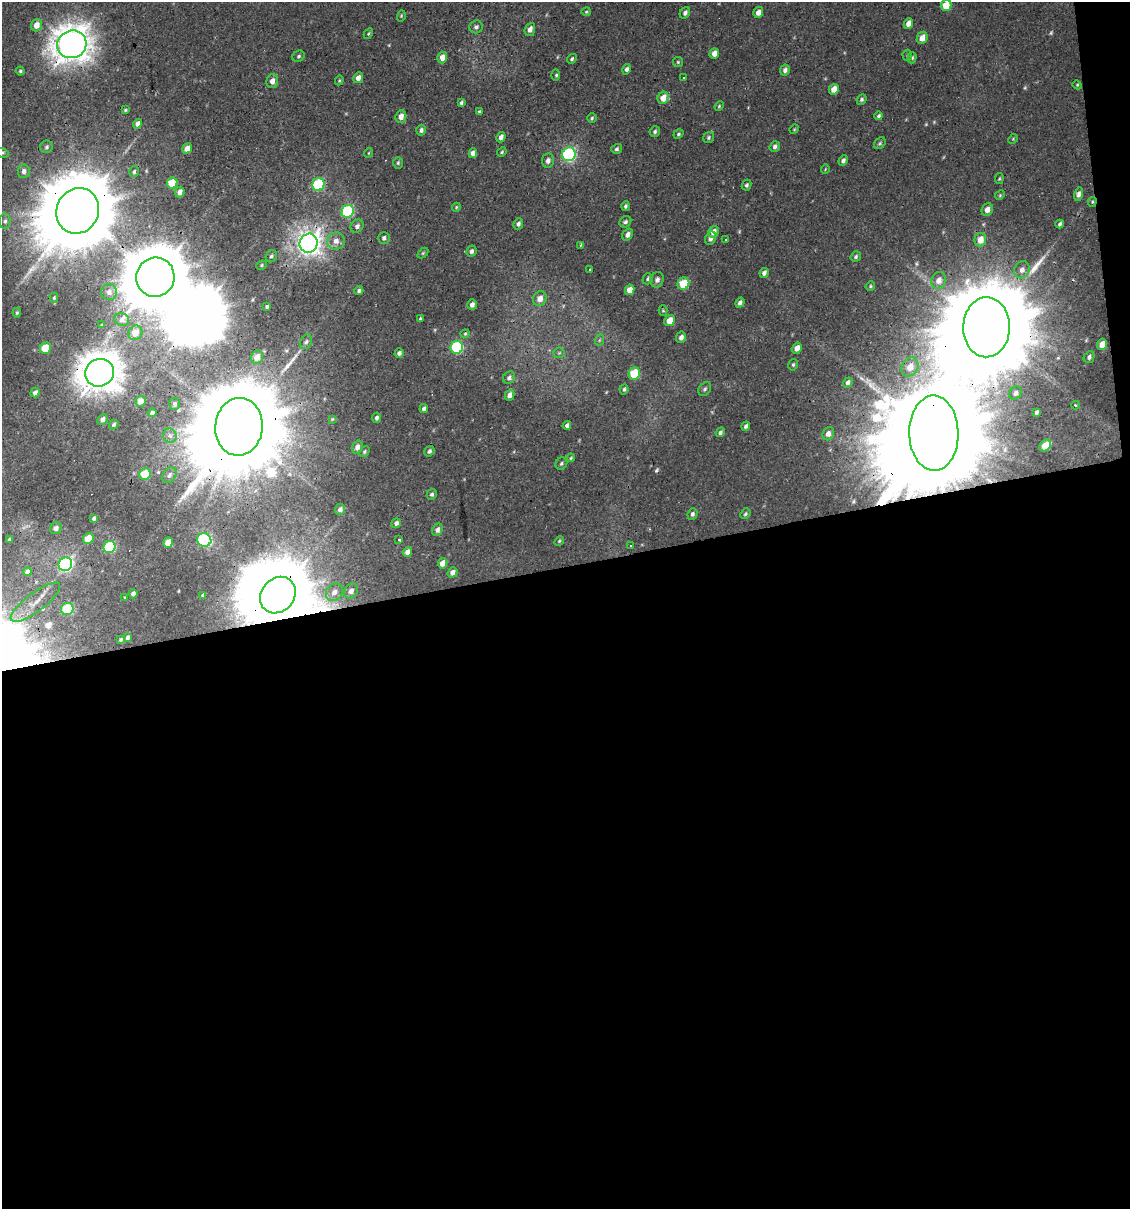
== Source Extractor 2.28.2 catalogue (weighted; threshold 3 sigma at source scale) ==
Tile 16 of 4 x 4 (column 4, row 4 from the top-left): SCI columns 3405-4532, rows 1-1207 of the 4599 x 4829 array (HDU 1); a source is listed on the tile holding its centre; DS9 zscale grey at full resolution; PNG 1132 x 1211 px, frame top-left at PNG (2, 2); each listed source drawn as its Kron ellipse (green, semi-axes under 4 px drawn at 4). Shown black and unused: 54% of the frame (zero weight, under 2 of 3 exposures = <1% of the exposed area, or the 3 px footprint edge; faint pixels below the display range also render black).
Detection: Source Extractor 2.28.2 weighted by HDU 2 'WHT'; one run over the whole footprint, this tile lists its part. Background -2.67e-04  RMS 0.0035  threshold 0.0156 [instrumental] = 3 sigma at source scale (4.5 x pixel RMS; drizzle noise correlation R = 1.50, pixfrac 1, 0.0396/0.0396 arcsec/px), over >= 5 px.
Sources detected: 210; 6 too faint to see at this stretch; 2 inside a brighter object's white glare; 1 cosmic-ray / hot-pixel residue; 3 long thin detections or spike segments (spike, bleed or trail) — neither listed nor drawn; the other 198 listed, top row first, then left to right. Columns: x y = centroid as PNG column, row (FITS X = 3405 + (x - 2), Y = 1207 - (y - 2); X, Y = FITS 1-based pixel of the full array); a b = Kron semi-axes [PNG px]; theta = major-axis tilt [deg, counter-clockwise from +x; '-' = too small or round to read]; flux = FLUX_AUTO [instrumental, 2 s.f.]
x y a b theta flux
946 5 6 5 - 6.4
586 12 5 4 - 0.41
685 13 6 4 55 0.97
758 13 6 4 72 2.1
401 16 6 3 73 0.41
908 23 5 4 - 2.3
36 25 6 5 - 3.4
476 27 7 6 - 1
530 29 7 5 69 1.7
368 34 6 3 60 0.39
922 38 6 5 - 3.3
72 44 15 13 24 480
714 53 5 4 - 2.2
907 55 5 5 - 0.46
299 56 6 5 - 0.64
442 57 6 5 - 3.1
912 58 5 4 - 0.54
572 59 5 4 - 0.6
678 62 5 5 - 0.43
627 69 5 4 - 0.97
785 70 5 4 - 1.1
20 71 4 4 - 0.49
556 75 6 4 89 0.48
683 77 3 3 - 0.63
358 78 6 5 - 1.8
339 80 5 4 - 0.38
272 81 7 5 74 1.9
1077 85 5 4 - 0.4
834 89 5 4 - 3.2
663 98 6 5 - 4.1
861 99 5 4 - 0.73
461 103 4 3 - 0.59
719 106 5 4 - 0.4
125 110 3 3 - 0.4
479 112 4 3 - 0.54
401 116 6 5 - 2.3
879 116 4 3 - 0.63
592 118 5 4 - 0.49
138 124 5 4 - 1.9
794 129 5 4 - 0.39
421 130 5 5 - 0.98
655 132 5 5 - 0.68
678 134 5 4 - 0.55
501 137 5 4 - 1.7
709 137 6 5 - 0.63
1013 139 5 4 - 0.4
880 143 6 5 - 0.56
775 146 5 5 - 1.1
47 147 6 6 - 0.79
187 149 5 4 - 2.5
617 149 5 4 - 0.74
502 152 5 4 - 0.45
2 153 6 5 - 0.62
368 153 5 3 - 0.28
473 153 5 4 - 1.7
569 154 7 6 - 55
548 161 7 6 - 1.3
843 161 5 4 - 1.2
398 163 6 4 88 0.52
825 169 4 3 - 0.27
24 171 7 6 - 1.3
134 172 5 5 - 0.76
999 179 5 3 - 0.42
172 183 6 5 - 9.7
318 184 6 6 - 33
747 185 5 4 - 0.71
180 192 5 4 - 1.8
1079 194 7 4 75 1.5
1000 195 5 4 - 0.41
1092 202 5 4 - 0.44
625 206 5 4 - 0.67
456 207 4 3 - 0.36
987 210 6 5 - 2.1
78 211 23 21 65 5500
347 211 6 6 - 33
5 221 8 5 89 0.93
625 222 6 5 - 0.86
518 224 5 5 - 1
1060 224 4 3 - 0.71
357 226 7 6 - 1.2
713 232 6 5 - 2.3
628 235 6 5 - 1.6
384 238 6 5 - 0.97
711 238 7 5 62 1.3
726 240 3 3 - 0.98
980 240 7 6 - 3.5
336 241 9 8 - 2.3
309 243 9 9 - 230
580 245 4 3 - 0.54
471 251 6 5 - 0.95
423 253 6 4 45 0.44
271 256 6 5 - 0.75
856 257 5 5 - 0.66
261 265 5 4 - 0.48
590 269 3 3 - 0.77
1022 270 9 7 63 1.7
764 273 5 4 - 1.2
155 277 20 19 - 2800
648 279 6 5 - 0.68
657 280 8 6 70 1.4
939 280 8 7 - 2.7
683 284 6 5 - 12
870 286 5 4 - 0.43
630 290 5 4 - 3.6
359 291 4 4 - 0.77
109 292 8 8 - 1.5
54 298 5 4 - 0.42
540 299 7 6 - 2.8
740 303 5 4 - 1.1
472 304 5 4 - 1.4
267 307 4 3 - 0.63
663 311 5 4 - 0.39
17 313 5 4 - 0.49
420 319 3 3 - 0.84
122 320 7 6 - 1.6
670 321 6 5 - 4.5
102 325 3 3 - 0.36
987 327 30 23 89 13000
135 333 7 6 - 3.5
465 334 4 4 - 0.44
681 337 6 5 - 1.4
600 340 6 4 70 0.44
306 342 7 5 67 0.89
1102 344 6 5 - 3.6
457 347 6 6 - 34
45 348 6 5 - 8.7
797 348 6 5 - 2.5
399 353 5 4 - 0.99
559 353 5 5 - 0.53
257 357 7 6 - 2.9
1089 357 6 5 - 0.89
793 365 6 4 75 0.57
910 367 10 8 58 3.4
99 373 14 13 - 590
634 373 6 5 - 13
509 378 6 5 - 1.1
848 382 5 4 - 1.1
624 389 5 4 - 0.65
705 389 8 5 53 0.78
35 393 5 4 - 1.3
1015 393 7 5 51 1
510 395 5 4 - 1.9
140 401 5 5 - 2.5
174 404 6 5 - 0.86
1076 405 4 4 - 0.75
424 409 4 3 - 1
1036 412 4 3 - 0.57
152 413 4 3 - 0.99
377 418 5 4 - 0.89
102 419 6 5 - 1.6
332 419 4 3 - 0.32
114 425 5 4 - 0.68
567 425 4 4 - 0.82
746 426 4 4 - 0.79
239 427 29 23 84 11000
720 432 5 4 - 0.78
934 433 38 24 -89 21000
828 434 7 5 60 1.5
170 436 7 6 - 1.2
1045 445 6 5 - 5.8
357 447 6 5 - 1.7
429 451 5 5 - 0.84
364 452 6 5 - 0.67
571 458 4 3 - 0.38
561 464 6 5 - 0.69
145 474 6 5 - 10
169 475 8 6 51 1.3
432 494 5 5 - 0.71
340 509 6 5 - 1.3
692 514 6 5 - 0.86
745 514 5 4 - 0.57
94 518 4 3 - 0.86
396 523 5 4 - 1
56 528 6 5 - 1.5
437 530 6 5 - 1.4
88 538 6 5 - 5.3
9 539 3 3 - 2.5
204 540 7 6 - 52
399 540 3 3 - 2.1
559 541 5 4 - 0.44
168 542 5 4 - 5.6
630 546 3 3 - 0.63
110 547 6 6 - 29
407 552 5 4 - 1.9
443 563 5 4 - 3.3
65 564 7 6 - 67
27 572 4 4 - 1.1
453 572 5 4 - 1.8
351 591 8 6 52 1.6
334 592 9 7 51 2.3
133 594 4 4 - 1.5
203 595 4 4 - 0.62
278 595 19 16 49 3500
124 597 3 3 - 0.59
35 602 30 9 37 5.1
67 609 6 6 - 27
127 638 4 3 - 0.69
121 639 3 3 - 0.41
Overlapping masked pixels (flux is a lower limit): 12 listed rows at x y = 72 44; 1092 202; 78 211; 309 243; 155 277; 987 327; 99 373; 239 427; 934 433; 9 539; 443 563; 278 595
Isophote crosses this tile's border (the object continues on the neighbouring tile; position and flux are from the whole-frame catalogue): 2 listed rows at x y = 946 5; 2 153